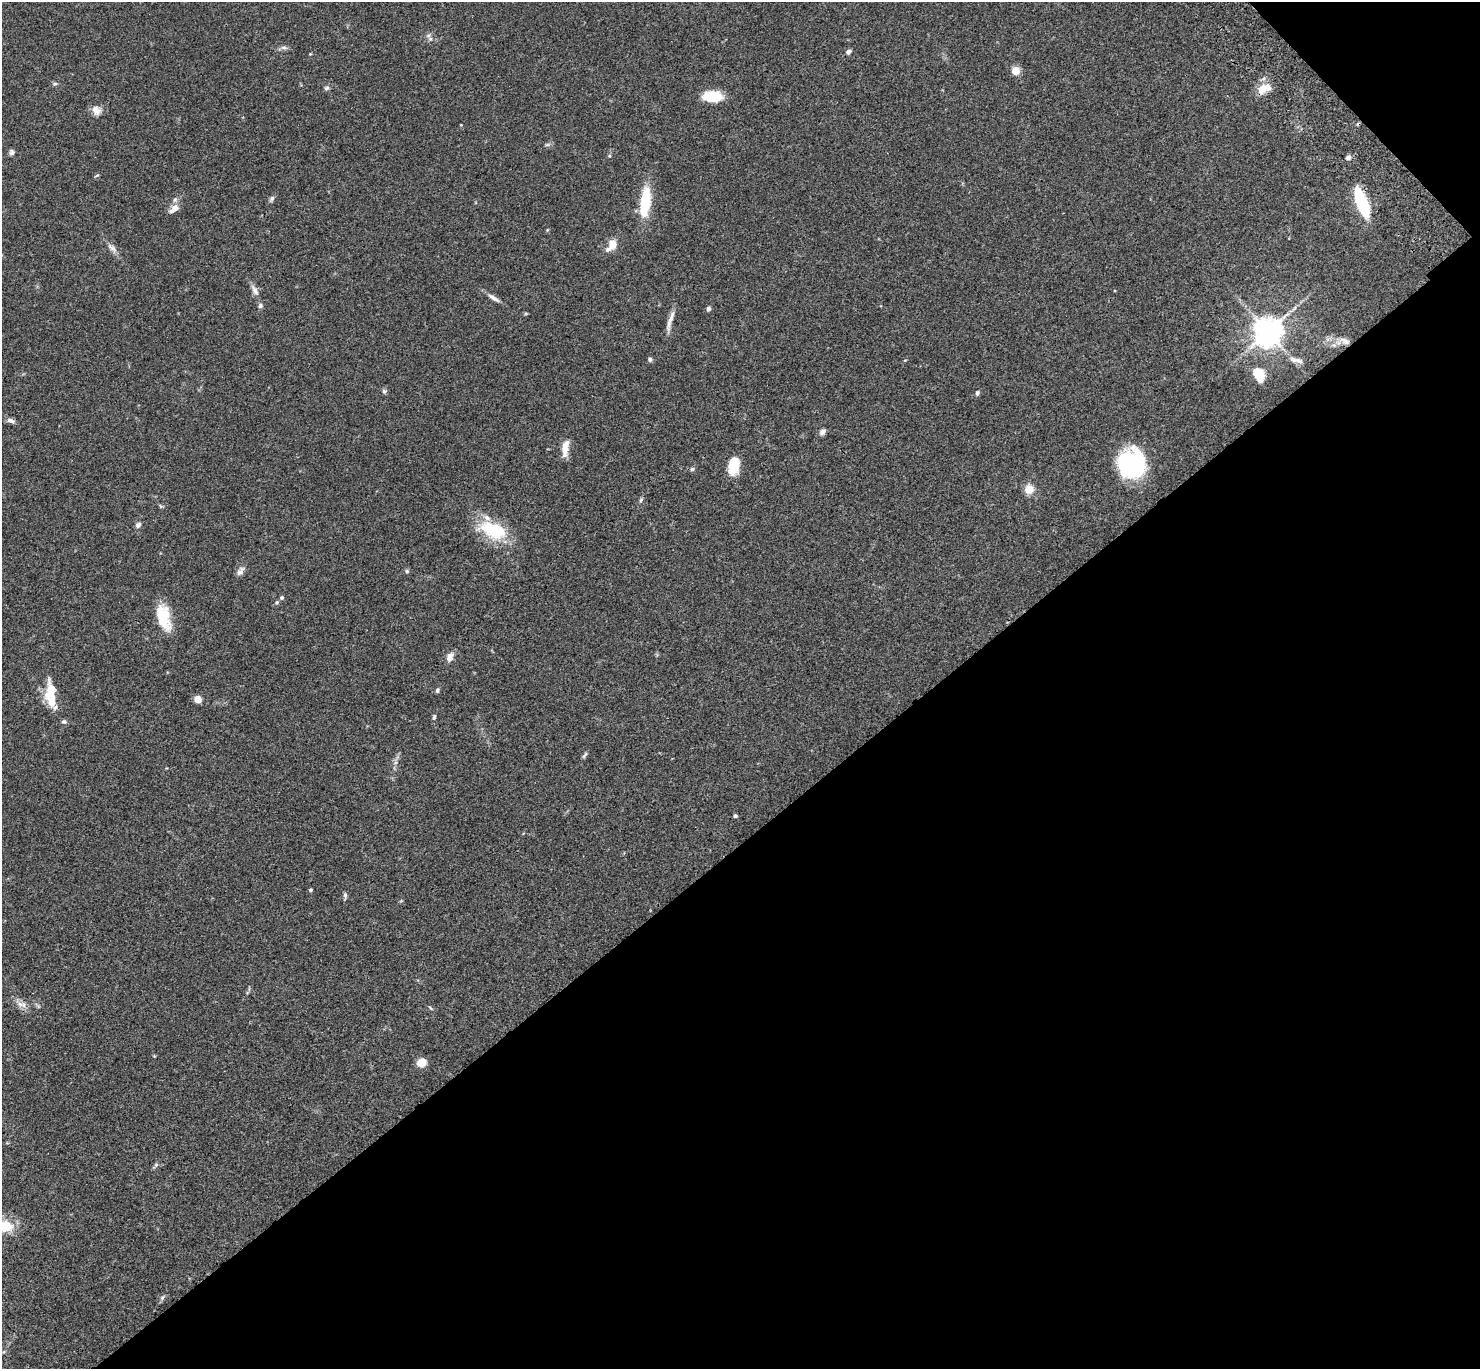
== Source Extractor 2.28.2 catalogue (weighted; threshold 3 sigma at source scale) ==
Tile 12 of 4 x 4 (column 4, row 3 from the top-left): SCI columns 4557-6034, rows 1758-3124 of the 6132 x 6118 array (HDU 1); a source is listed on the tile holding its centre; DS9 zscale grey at full resolution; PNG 1482 x 1371 px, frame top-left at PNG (2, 2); no overlay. Shown black and unused: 40% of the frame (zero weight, under 3 of 4 exposures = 6% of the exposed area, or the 3 px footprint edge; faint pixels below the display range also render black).
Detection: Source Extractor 2.28.2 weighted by HDU 2 'WHT'; one run over the whole footprint, this tile lists its part. Background 0.0592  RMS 0.0053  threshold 0.0239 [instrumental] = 3 sigma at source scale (4.5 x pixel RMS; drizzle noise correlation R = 1.50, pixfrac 1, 0.05/0.05 arcsec/px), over >= 5 px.
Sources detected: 71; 1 inside a brighter object's white glare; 1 cosmic-ray / hot-pixel residue — not listed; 6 inside a brighter listed object's ellipse — not listed separately; the other 63 listed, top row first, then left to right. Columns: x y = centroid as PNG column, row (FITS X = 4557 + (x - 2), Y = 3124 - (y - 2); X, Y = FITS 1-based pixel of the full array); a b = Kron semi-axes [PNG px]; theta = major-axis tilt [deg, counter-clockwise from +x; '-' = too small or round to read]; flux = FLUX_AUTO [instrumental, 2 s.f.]
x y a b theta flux
428 35 7 4 1 0.99
284 47 8 5 4 1.4
848 52 6 5 - 1.6
1015 70 9 9 - 4.4
55 83 6 4 1 0.76
327 88 7 5 4 1.1
1263 89 18 12 50 6.2
712 96 19 10 -3 15
96 110 13 11 -54 3.5
547 145 7 4 19 0.83
12 152 7 6 - 1.4
1348 157 7 5 35 1.6
272 198 8 5 73 1.1
175 199 8 6 72 1.4
645 202 39 12 83 18
1362 203 31 10 -68 30
174 209 14 8 38 3.3
612 244 12 9 80 5.2
112 248 17 6 -41 2.6
255 290 14 7 -60 2.6
494 298 18 5 -33 2.7
260 306 7 6 - 1.1
708 309 6 4 58 1.2
671 318 21 6 70 3.6
1268 332 9 9 - 680
1345 341 16 8 -20 4.3
650 359 6 5 - 0.98
1296 360 20 6 -12 3.5
1259 374 15 10 -67 11
384 391 6 5 - 1.1
977 393 7 5 71 1
11 421 10 6 -13 1.9
822 432 8 6 37 1.8
565 448 22 8 82 5.6
1135 464 32 23 -86 49
734 465 21 12 80 11
692 469 6 5 - 1
1029 489 9 9 - 6
641 500 7 4 47 0.82
138 525 7 6 - 1.6
493 530 37 19 -24 24
240 571 13 7 53 2.3
407 571 5 4 - 0.74
282 598 6 5 - 0.79
277 602 6 6 - 0.9
163 617 30 14 -73 16
450 657 12 8 68 2.9
52 690 26 14 -86 10
437 690 6 5 - 0.85
198 699 8 7 - 3.8
434 717 6 4 80 0.91
64 722 7 6 - 1.1
585 755 12 4 56 0.98
735 816 4 4 - 0.92
310 890 4 3 - 0.75
345 895 8 5 -90 1.1
24 1005 10 7 -77 2.6
430 1008 7 3 -45 0.55
154 1056 4 3 - 0.41
421 1062 9 8 - 6.1
156 1165 6 5 - 0.91
4 1226 28 16 -16 13
162 1298 8 4 59 1
Overlapping masked pixels (flux is a lower limit): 1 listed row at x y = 1362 203
Isophote crosses this tile's border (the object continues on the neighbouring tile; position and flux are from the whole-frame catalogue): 1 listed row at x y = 4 1226